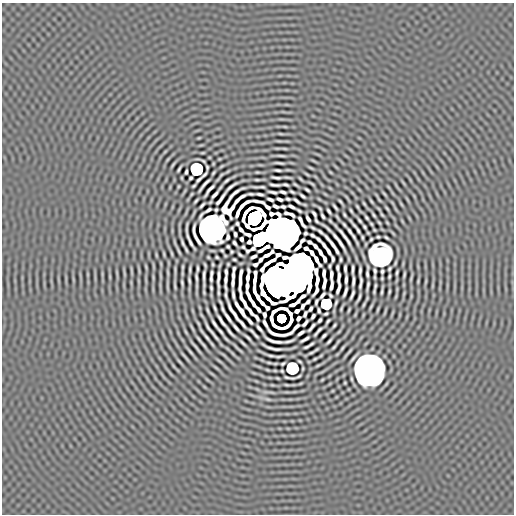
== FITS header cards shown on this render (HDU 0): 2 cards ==
NAXIS1  =                  512 / length of data axis 1
NAXIS2  =                  512 / length of data axis 2

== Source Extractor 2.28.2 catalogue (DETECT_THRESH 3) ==
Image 512 x 512 px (HDU 0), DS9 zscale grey, 1 PNG px = 1 image px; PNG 516 x 516 px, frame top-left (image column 1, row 512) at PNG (2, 3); no overlay
Background 1.45e-07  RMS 4.2e-05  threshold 1.25e-04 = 3 sigma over >= 5 px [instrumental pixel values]
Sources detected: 318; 8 with non-positive FLUX_AUTO (blend fragments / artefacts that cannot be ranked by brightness) are not listed; the other 310 listed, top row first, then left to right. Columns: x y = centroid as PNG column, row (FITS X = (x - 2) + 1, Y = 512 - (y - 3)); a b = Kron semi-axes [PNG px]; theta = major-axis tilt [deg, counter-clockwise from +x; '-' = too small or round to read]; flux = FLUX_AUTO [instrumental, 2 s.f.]
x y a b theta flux
285 127 6 2 -19 0.0026
281 134 8 3 -9 0.0036
279 141 11 2 0 0.0055
284 148 5 2 - 0.0033
281 156 9 2 -4 0.0064
168 159 6 3 53 0.0029
313 161 9 3 -21 0.0033
279 163 10 2 -7 0.0065
173 165 6 2 54 0.0044
207 167 6 2 -86 0.0031
311 168 7 2 -29 0.0038
179 169 7 2 62 0.005
196 169 8 8 - 0.52
278 170 7 2 -7 0.0057
186 172 4 3 - 0.0049
257 172 3 2 - 0.0028
331 172 3 2 - 0.0025
204 174 6 2 44 0.005
307 174 8 2 -30 0.0036
276 177 9 2 -7 0.007
288 177 7 2 -6 0.0048
191 178 4 3 - 0.0041
199 179 7 2 42 0.0061
300 179 5 2 - 0.0036
226 180 6 2 40 0.0055
257 180 5 2 - 0.0038
403 183 9 3 -51 0.0035
295 184 5 2 - 0.0037
312 184 6 2 -33 0.0035
204 185 16 2 49 0.011
275 185 10 2 -3 0.0064
285 185 6 3 -11 0.0044
194 186 4 2 - 0.0035
231 187 14 2 38 0.0072
256 187 7 2 -9 0.0047
262 187 5 2 - 0.0039
209 190 14 3 52 0.01
307 190 5 2 - 0.0049
273 192 8 2 -10 0.0066
283 192 6 2 -13 0.0065
292 192 5 2 - 0.004
384 194 11 2 -48 0.0045
215 195 8 3 47 0.0088
302 196 6 2 -38 0.0058
347 198 7 2 -55 0.0036
220 199 14 3 53 0.011
270 199 6 3 -19 0.0057
280 199 5 3 - 0.0067
288 199 4 2 - 0.0044
407 199 9 3 -61 0.0032
379 200 5 2 - 0.0032
196 201 5 2 - 0.0044
258 201 14 2 -10 0.0012
296 201 7 2 -37 0.0065
371 201 5 2 - 0.0037
341 202 6 2 -48 0.0046
364 204 4 2 - 0.0032
401 204 9 3 -60 0.0037
202 205 6 2 49 0.0055
243 205 13 3 39 0.0013
276 206 6 3 -24 0.0063
267 207 6 3 -39 0.0047
283 207 5 3 - 0.0042
291 207 7 3 -26 0.0065
335 207 7 2 -50 0.0051
357 207 5 2 - 0.0036
387 208 5 2 - 0.0036
299 211 6 2 -34 0.0038
329 211 5 2 - 0.0054
351 211 5 2 - 0.0038
237 213 8 3 70 0.013
287 213 5 2 - 0.0056
314 214 7 3 -59 0.0047
292 215 7 3 -28 0.0067
344 215 4 2 - 0.0037
374 215 5 2 - 0.0042
382 215 4 2 - 0.003
322 216 5 2 - 0.0054
337 217 6 2 -55 0.0036
366 217 5 2 - 0.0042
254 218 10 9 - 4.2
308 219 6 3 -58 0.0071
359 220 5 2 - 0.0045
316 221 6 2 -50 0.0035
302 222 13 3 -59 0.0059
379 223 4 2 - 0.0031
237 224 4 3 - 0.0042
371 224 4 2 - 0.0032
354 225 7 2 -50 0.0062
364 227 4 2 - 0.0041
212 228 19 13 50 7.2
313 228 6 2 -31 0.0045
327 228 16 2 -41 0.0079
241 230 6 3 -47 0.0066
358 230 5 2 - 0.0046
350 231 8 2 -55 0.0085
320 232 16 2 -41 0.005
281 233 20 16 -21 26
305 233 3 3 - 0.0043
235 234 4 3 - 0.0058
248 234 7 3 -17 0.0067
312 235 5 3 - 0.0046
228 237 5 3 - 0.0056
336 237 6 2 -48 0.006
345 237 22 2 -54 0.015
362 237 4 2 - 0.0034
378 237 4 3 - 0.0032
386 237 5 2 - 0.0038
241 239 4 3 - 0.0062
260 239 12 9 40 1.4
318 239 7 3 -44 0.0058
371 239 3 3 - 0.0033
302 240 5 3 - 0.005
309 242 5 3 - 0.0061
183 243 8 2 -69 0.0069
234 243 5 3 - 0.0051
340 243 15 2 -58 0.012
332 244 14 2 -53 0.014
324 245 6 3 -58 0.006
228 246 4 3 - 0.0035
315 246 6 3 -48 0.0066
298 247 7 3 44 0.012
264 248 12 3 30 0.016
306 248 5 3 - 0.0077
222 250 4 3 - 0.0034
178 251 10 2 -65 0.0058
328 251 7 3 -59 0.0091
336 251 6 2 -66 0.0061
320 252 7 3 -60 0.0087
172 253 5 2 - 0.0034
312 253 6 3 -58 0.0083
164 254 5 2 - 0.003
268 254 11 3 31 0.0035
380 254 12 12 - 1.4
156 255 6 2 -77 0.0031
240 255 5 2 - 0.0044
217 257 3 2 - 0.0032
253 257 6 3 22 0.0072
234 259 4 3 - 0.0034
316 259 11 3 -60 0.014
325 259 6 3 -73 0.0068
333 259 6 3 -78 0.0038
341 259 4 2 - 0.0039
261 260 5 3 - 0.0058
213 264 4 2 - 0.003
228 264 3 3 - 0.0028
255 265 5 3 - 0.0036
300 266 17 13 -63 7.4
330 266 4 2 - 0.0033
146 267 7 2 -81 0.0034
182 267 8 2 86 0.0046
337 267 6 2 -84 0.0047
345 268 7 3 -88 0.0057
190 269 7 2 90 0.0051
197 269 6 2 88 0.0048
234 269 5 2 - 0.0037
353 269 10 2 89 0.0063
389 269 4 3 - 0.0037
175 270 18 2 90 0.0042
360 270 9 2 87 0.0068
131 271 11 2 -79 0.0038
375 271 6 3 -80 0.0045
382 271 4 3 - 0.0042
226 272 5 3 - 0.0056
124 273 12 3 -83 0.0038
211 273 6 3 77 0.0041
241 273 8 3 77 0.0073
324 273 8 3 88 0.0081
397 273 5 2 - 0.0044
367 274 7 2 -89 0.0059
160 275 8 3 -81 0.0035
331 275 8 3 87 0.0088
404 275 6 2 75 0.0043
110 276 6 3 -81 0.0029
204 276 13 2 87 0.011
233 276 7 2 90 0.0069
248 276 13 3 84 0.013
389 276 4 2 - 0.0038
153 277 12 2 90 0.006
339 277 10 2 83 0.0069
375 277 4 2 - 0.0029
411 277 7 2 74 0.0038
196 278 9 2 -85 0.0071
211 279 6 2 88 0.0052
218 279 17 2 88 0.017
189 280 7 2 -79 0.0052
225 280 13 3 88 0.012
280 280 20 18 -66 20
346 280 8 2 87 0.0087
361 280 6 2 -86 0.004
240 281 14 3 88 0.016
294 281 13 10 -17 6.8
353 281 9 2 85 0.0085
418 281 4 2 - 0.0029
426 281 9 3 75 0.0034
182 283 6 2 -79 0.0047
233 283 8 3 85 0.0071
324 284 10 3 79 0.01
175 285 8 2 -86 0.0052
247 286 8 2 83 0.011
331 286 9 3 81 0.0094
360 286 6 2 87 0.0047
368 286 9 2 79 0.0068
375 286 7 2 77 0.0048
432 286 5 3 - 0.0021
211 288 5 2 - 0.0042
338 288 11 3 76 0.0049
382 290 10 2 82 0.006
345 292 10 2 71 0.0081
389 292 5 2 - 0.004
233 294 8 2 -82 0.0076
226 295 11 2 -86 0.0036
322 295 7 3 50 0.0055
331 295 4 3 - 0.0037
352 295 9 2 68 0.0065
249 296 10 2 -68 0.012
302 296 6 3 32 0.0066
359 298 10 2 67 0.0066
308 302 5 3 - 0.0058
316 302 6 2 70 0.0048
336 302 5 2 - 0.0043
253 303 8 2 -63 0.01
294 304 11 3 32 0.0052
326 304 8 7 - 0.27
364 304 6 2 66 0.0041
303 306 6 3 62 0.0051
371 306 5 2 - 0.0039
215 308 7 2 -69 0.0056
341 308 6 2 69 0.0039
223 309 6 2 -72 0.0053
258 309 6 3 -54 0.009
310 309 5 3 - 0.0047
378 309 6 2 71 0.0037
240 310 17 3 -55 0.017
319 310 5 2 - 0.0049
349 310 5 2 - 0.0034
208 311 6 2 -68 0.0047
297 311 5 3 - 0.0069
233 312 21 3 -58 0.0066
250 312 9 2 -56 0.0078
305 314 6 3 69 0.004
326 314 4 2 - 0.0036
264 315 5 3 - 0.0055
363 315 5 3 - 0.0023
313 316 5 3 - 0.0054
228 317 11 2 -56 0.011
257 318 7 3 -54 0.0038
281 318 7 7 - 0.54
298 318 5 3 - 0.007
272 319 9 3 -81 0.0057
320 320 5 3 - 0.0046
221 321 13 2 -55 0.011
250 321 7 2 -51 0.0066
327 321 6 2 60 0.0045
265 323 11 3 -62 0.0013
305 323 7 3 51 0.0063
214 324 10 2 -56 0.0082
242 324 10 2 -52 0.0091
334 325 4 2 - 0.0038
192 327 12 3 -61 0.0053
296 327 8 3 47 0.002
312 327 9 2 50 0.0065
236 328 9 2 -49 0.0089
259 329 12 2 -51 0.0055
211 331 22 2 -53 0.014
220 331 9 2 -50 0.0075
252 331 6 2 -42 0.0045
318 331 11 2 49 0.006
230 332 11 2 -51 0.0077
301 333 7 3 33 0.0082
256 336 6 2 -47 0.0045
324 336 5 2 - 0.0056
207 337 7 2 -52 0.0069
247 337 8 2 -42 0.0063
305 339 10 3 30 0.0076
274 341 17 3 -16 0.0043
288 341 11 2 14 0.0064
329 341 6 2 48 0.0055
243 343 7 2 -43 0.0054
311 344 5 2 - 0.0043
204 345 14 3 -49 0.007
196 347 15 2 -52 0.0092
307 347 5 2 - 0.0047
334 347 5 2 - 0.0038
238 348 23 2 -45 0.0084
270 348 15 2 -24 0.0061
342 348 5 2 - 0.0039
277 349 26 2 3 0.009
190 351 14 3 -49 0.0067
311 353 5 2 - 0.0048
321 355 4 2 - 0.0024
271 356 7 2 -10 0.006
279 356 9 2 5 0.0058
185 357 22 3 -51 0.0076
315 359 4 2 - 0.0034
180 362 10 3 -49 0.0049
269 363 11 3 -10 0.0036
283 363 4 3 - 0.0035
318 365 7 3 19 0.0031
216 368 8 3 -44 0.0034
292 368 8 8 - 0.41
267 370 6 3 -10 0.003
369 370 19 17 -83 7.6
275 371 3 2 - 0.0023
299 376 6 2 23 0.0046
287 377 6 2 -12 0.005
277 378 4 2 - 0.0029
322 380 4 2 - 0.0025
287 385 8 3 -9 0.0039
268 399 9 4 -17 0.0052
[8 non-positive-flux detections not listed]